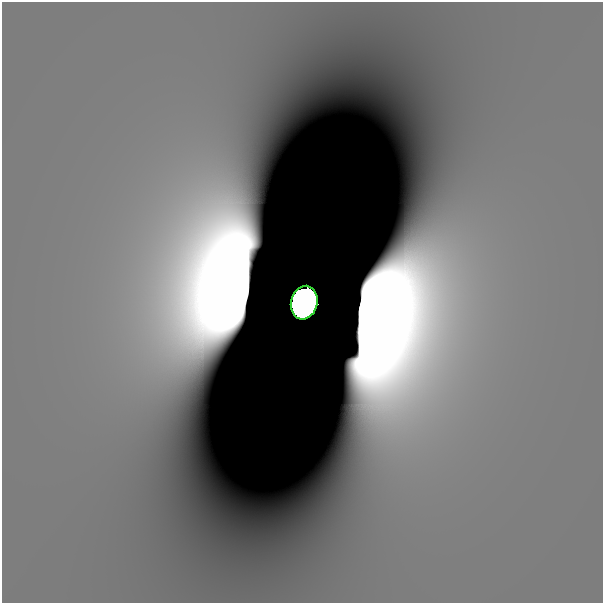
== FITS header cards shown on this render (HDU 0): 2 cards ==
NAXIS1  =                  601
NAXIS2  =                  601

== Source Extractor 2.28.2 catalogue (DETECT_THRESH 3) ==
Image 601 x 601 px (HDU 0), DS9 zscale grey, 1 PNG px = 1 image px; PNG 605 x 605 px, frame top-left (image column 1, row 601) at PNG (2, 2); each listed source drawn as its Kron ellipse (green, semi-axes under 4 px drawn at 4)
Background 3.20e-12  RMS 8.2e-12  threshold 2.45e-11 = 3 sigma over >= 5 px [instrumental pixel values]
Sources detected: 3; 2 with non-positive FLUX_AUTO (blend fragments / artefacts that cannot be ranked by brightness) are neither listed nor drawn; the other 1 listed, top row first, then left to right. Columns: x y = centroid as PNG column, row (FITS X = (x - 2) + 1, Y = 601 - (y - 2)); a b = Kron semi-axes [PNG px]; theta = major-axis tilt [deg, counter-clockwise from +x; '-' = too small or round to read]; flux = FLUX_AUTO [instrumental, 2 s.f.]
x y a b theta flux
304 303 17 13 75 47
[2 non-positive-flux detections neither listed nor drawn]